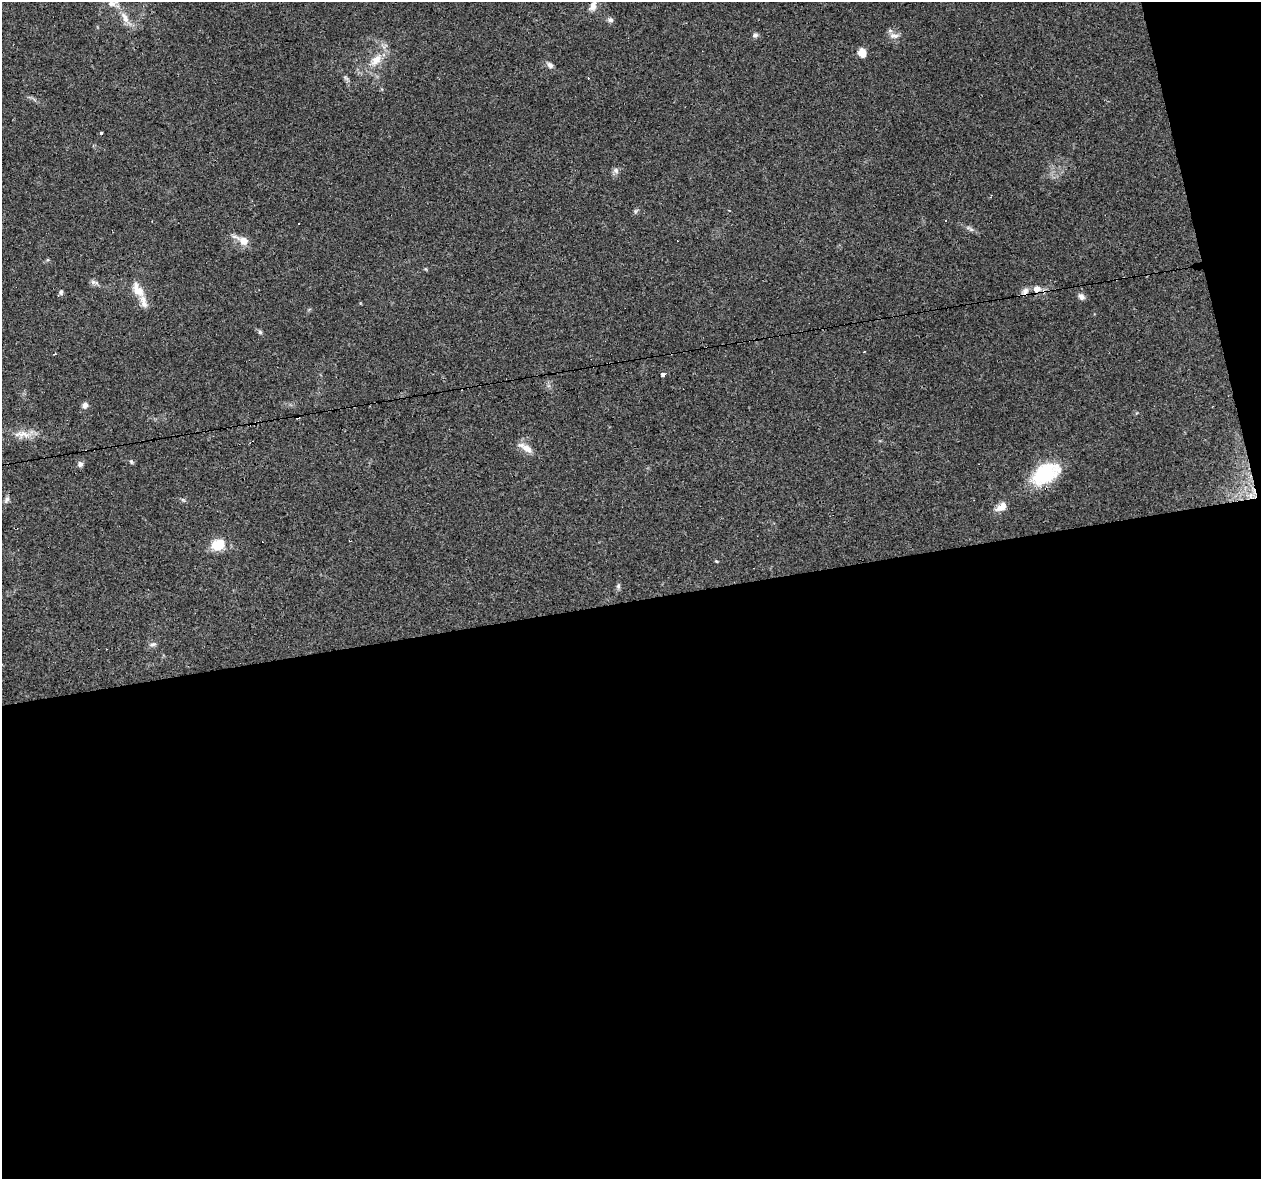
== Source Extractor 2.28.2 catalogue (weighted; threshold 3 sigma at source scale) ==
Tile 16 of 4 x 4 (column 4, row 4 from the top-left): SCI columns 3778-5036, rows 84-1260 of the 5036 x 4824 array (HDU 1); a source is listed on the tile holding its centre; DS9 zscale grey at full resolution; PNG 1263 x 1181 px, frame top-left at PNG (2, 2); no overlay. Shown black and unused: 51% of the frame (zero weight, under 3 of 4 exposures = <1% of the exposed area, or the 3 px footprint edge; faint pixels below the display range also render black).
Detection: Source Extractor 2.28.2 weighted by HDU 2 'WHT'; one run over the whole footprint, this tile lists its part. Background 0.102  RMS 0.0062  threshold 0.0279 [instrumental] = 3 sigma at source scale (4.5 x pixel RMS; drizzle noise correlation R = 1.50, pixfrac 1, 0.0396/0.0396 arcsec/px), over >= 5 px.
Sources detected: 42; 3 cosmic-ray / hot-pixel residue — not listed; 2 inside a brighter listed object's ellipse — not listed separately; the other 37 listed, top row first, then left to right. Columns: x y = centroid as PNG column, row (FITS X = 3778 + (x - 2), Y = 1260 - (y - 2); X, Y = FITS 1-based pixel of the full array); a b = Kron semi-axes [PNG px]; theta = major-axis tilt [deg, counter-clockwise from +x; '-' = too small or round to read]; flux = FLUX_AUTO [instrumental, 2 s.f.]
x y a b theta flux
111 4 13 9 4 3.8
593 6 13 8 65 3.5
125 18 19 8 -61 6.3
610 20 8 6 -15 1.8
755 35 6 6 - 1.8
894 36 15 7 -3 3.5
862 53 10 8 -75 5.3
376 60 21 10 45 9.9
550 65 9 7 -41 2.2
101 134 4 3 - 7.3
616 170 8 8 - 2.1
729 210 3 3 - 0.58
636 211 7 4 71 1
945 221 3 2 - 0.86
970 229 14 5 -30 2.1
242 240 23 9 -28 6.8
1037 289 10 8 5 4.7
138 290 20 11 -60 9.8
1025 291 9 8 - 2.7
61 292 8 5 88 1.3
1081 297 9 7 -47 2.5
260 332 5 5 - 1.1
55 354 4 2 - 0.52
663 374 4 4 - 2.9
85 405 8 6 76 2.6
298 417 4 3 - 1.2
22 434 26 10 -3 8.2
526 448 19 8 -33 5.9
80 464 7 7 - 2
1045 474 33 19 31 37
1251 495 10 5 90 3.1
7 499 10 5 62 1.9
1001 507 15 9 33 5.6
218 545 10 8 25 21
716 561 5 4 - 0.61
618 586 7 5 71 1.4
153 644 10 5 13 1.7
Overlapping masked pixels (flux is a lower limit): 2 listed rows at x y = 298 417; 1251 495
Isophote crosses this tile's border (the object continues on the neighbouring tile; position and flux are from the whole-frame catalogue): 1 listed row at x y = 111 4
Unlisted compact peaks at least as high as the median listed source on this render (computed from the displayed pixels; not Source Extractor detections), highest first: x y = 93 282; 131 461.